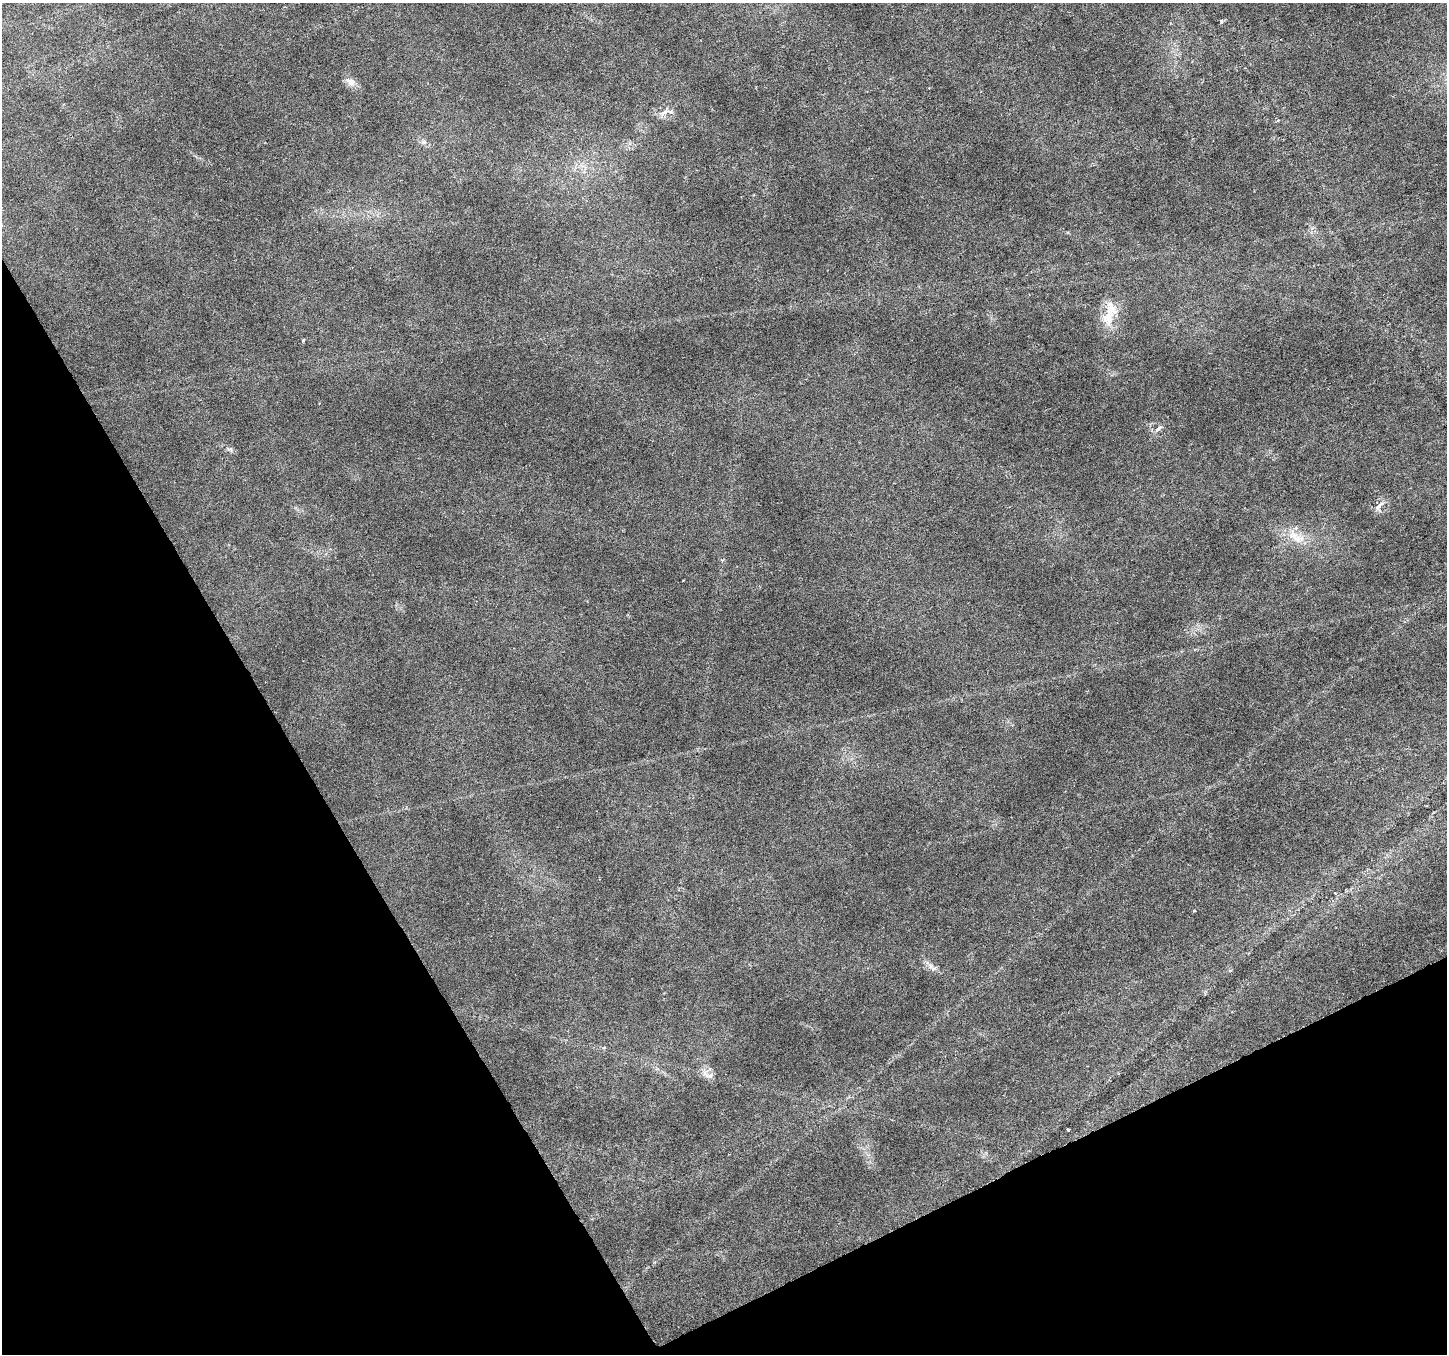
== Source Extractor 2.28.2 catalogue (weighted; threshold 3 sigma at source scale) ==
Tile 14 of 4 x 4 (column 2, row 4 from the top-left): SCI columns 1452-2896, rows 164-1515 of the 5788 x 5674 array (HDU 1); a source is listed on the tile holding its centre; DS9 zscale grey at full resolution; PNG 1449 x 1356 px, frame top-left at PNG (2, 3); no overlay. Shown black and unused: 27% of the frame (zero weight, under 3 of 6 exposures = <1% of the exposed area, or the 3 px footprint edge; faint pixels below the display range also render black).
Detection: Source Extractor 2.28.2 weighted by HDU 2 'WHT'; one run over the whole footprint, this tile lists its part. Background 0.0161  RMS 0.0018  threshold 0.00756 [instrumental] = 3 sigma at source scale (4.09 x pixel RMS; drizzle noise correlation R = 1.36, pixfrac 0.8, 0.0396/0.0396 arcsec/px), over >= 5 px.
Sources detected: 16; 1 inside a brighter listed object's ellipse — not listed separately; the other 15 listed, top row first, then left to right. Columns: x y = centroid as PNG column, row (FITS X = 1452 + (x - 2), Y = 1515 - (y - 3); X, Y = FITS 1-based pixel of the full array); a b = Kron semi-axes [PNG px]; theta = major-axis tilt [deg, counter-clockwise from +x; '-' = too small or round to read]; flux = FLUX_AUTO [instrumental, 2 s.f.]
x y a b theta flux
1221 22 5 4 - 0.31
350 81 17 8 -32 1.2
664 112 14 5 35 0.89
1278 120 4 3 - 0.17
424 142 7 5 44 0.41
1109 314 36 14 78 4.5
303 340 3 3 - 0.19
1158 429 11 5 42 0.72
230 449 8 5 -2 0.4
1379 506 16 5 42 0.84
1297 539 19 11 -3 2.6
1335 893 2 2 - 0.11
930 966 9 4 -82 0.54
708 1075 21 8 -24 1.2
1068 1130 3 2 - 0.19